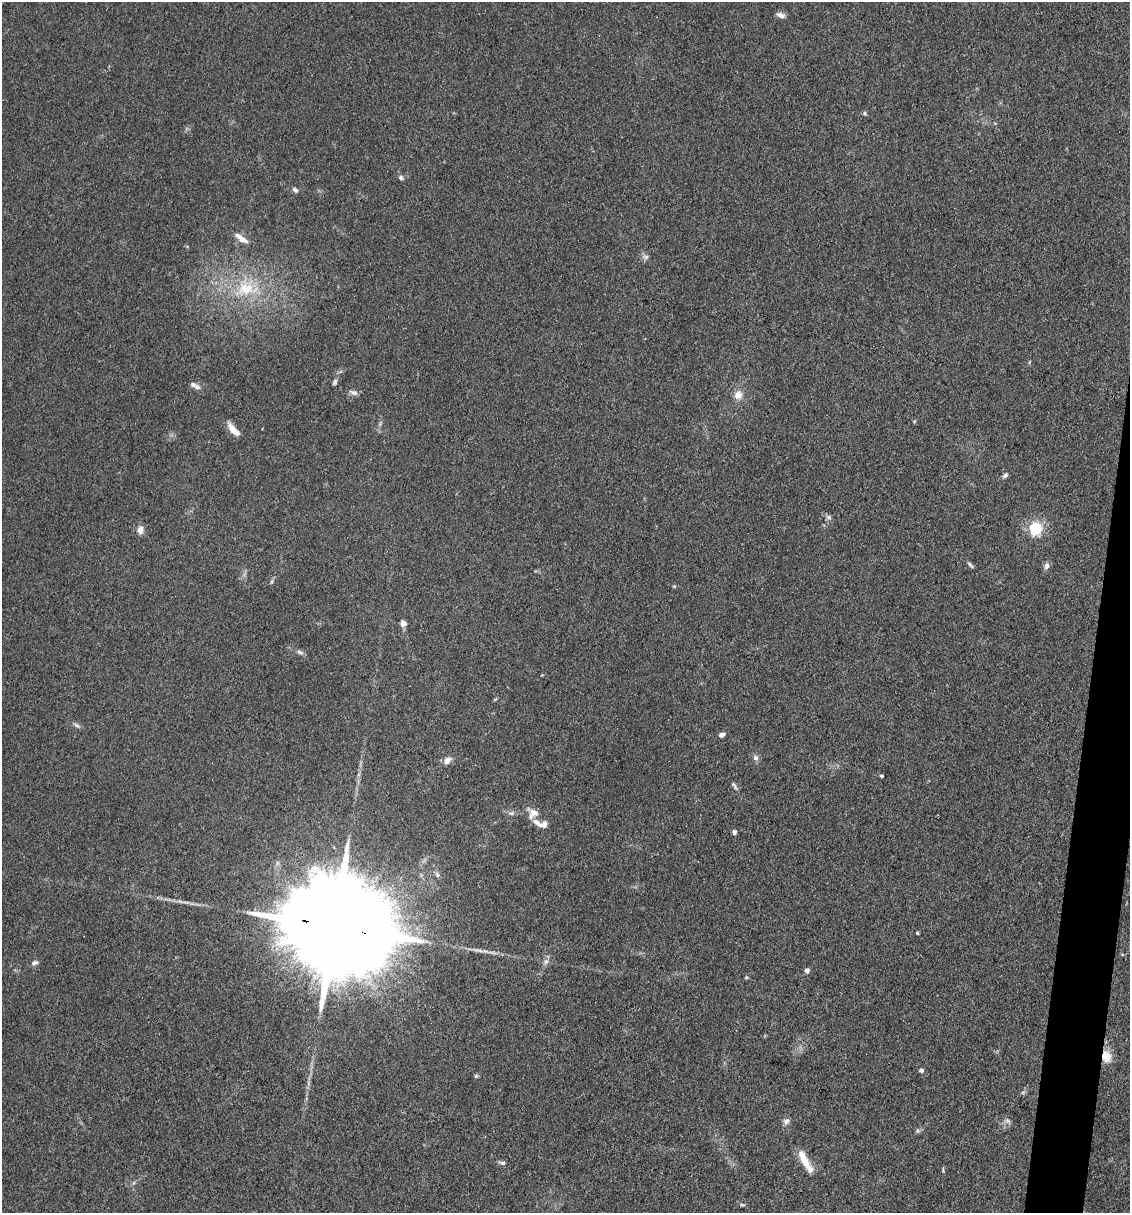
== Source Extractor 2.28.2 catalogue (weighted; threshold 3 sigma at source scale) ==
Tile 6 of 4 x 4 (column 2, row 2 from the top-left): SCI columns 1359-2486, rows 2421-3631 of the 4857 x 4841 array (HDU 1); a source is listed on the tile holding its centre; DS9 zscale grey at full resolution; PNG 1132 x 1215 px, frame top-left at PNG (2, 2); no overlay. Shown black and unused: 3% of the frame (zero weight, under 3 of 4 exposures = <1% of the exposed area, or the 3 px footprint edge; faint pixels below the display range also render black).
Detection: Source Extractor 2.28.2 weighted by HDU 2 'WHT'; one run over the whole footprint, this tile lists its part. Background 0.11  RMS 0.0062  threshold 0.0281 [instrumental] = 3 sigma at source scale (4.5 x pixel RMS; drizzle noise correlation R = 1.50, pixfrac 1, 0.05/0.05 arcsec/px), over >= 5 px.
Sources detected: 51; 4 inside a brighter listed object's ellipse — not listed separately; the other 47 listed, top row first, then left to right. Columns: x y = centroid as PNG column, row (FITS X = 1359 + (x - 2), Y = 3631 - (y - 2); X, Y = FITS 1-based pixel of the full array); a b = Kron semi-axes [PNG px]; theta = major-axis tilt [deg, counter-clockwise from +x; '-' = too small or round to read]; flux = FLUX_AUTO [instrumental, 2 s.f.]
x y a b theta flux
781 15 10 6 -21 2.8
864 113 5 5 - 0.93
401 178 6 6 - 1.4
295 190 8 5 -43 1.5
241 238 20 6 -36 4.8
646 257 8 6 1 1.8
246 289 25 18 4 21
335 382 8 5 75 1.3
197 387 11 7 -35 2.7
354 392 11 6 -20 2.3
738 395 11 9 72 5.3
233 430 18 7 -48 6.8
1005 475 7 5 32 1.5
829 517 8 5 -27 1.6
1036 529 18 16 73 16
140 530 9 7 80 3.8
970 565 12 3 -44 1.2
1047 566 9 7 70 2.2
271 582 6 4 70 0.85
403 623 7 7 - 2.7
300 652 10 5 -25 1.7
76 725 9 4 -35 1.4
722 735 5 4 - 2.5
756 758 8 7 - 1.9
447 760 10 7 52 3.6
882 776 4 3 - 0.93
734 786 12 4 -56 1.4
511 813 6 5 - 1.4
534 813 14 10 -19 4.8
544 824 10 8 57 2.8
734 832 6 5 - 1.5
186 902 11 3 -11 1.8
334 927 42 21 -13 27000
917 933 3 3 - 0.9
476 950 17 3 -15 2.7
546 962 8 6 68 1.9
35 963 9 5 16 1.7
807 970 6 5 - 1.9
746 978 5 3 - 0.64
1106 1056 17 12 -77 8.2
921 1070 5 4 - 1.4
476 1076 5 5 - 0.92
786 1121 9 7 21 2.2
1008 1121 8 5 -36 1.6
802 1156 15 10 -69 5.9
502 1163 9 4 -8 1.4
742 1205 8 3 -9 0.88
Overlapping masked pixels (flux is a lower limit): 2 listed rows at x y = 334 927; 1106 1056